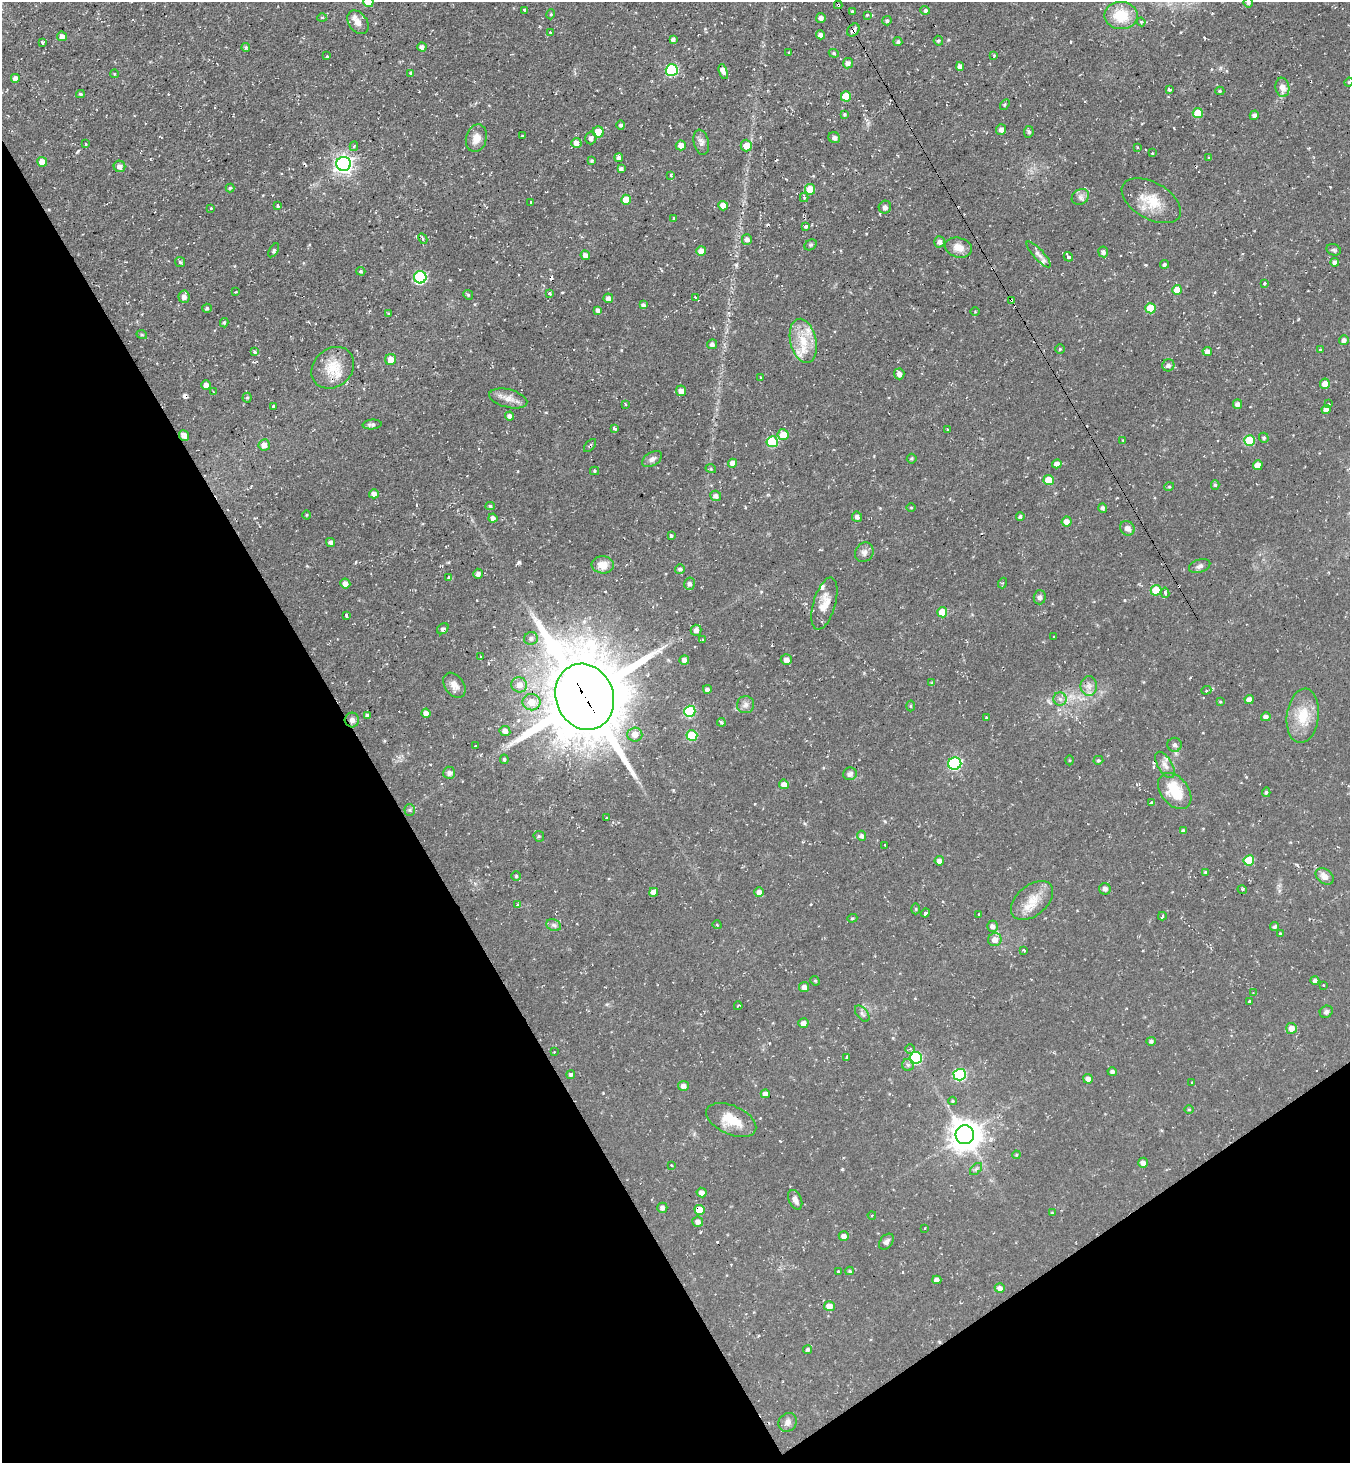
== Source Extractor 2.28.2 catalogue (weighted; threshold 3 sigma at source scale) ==
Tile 14 of 4 x 4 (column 2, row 4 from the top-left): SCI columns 1502-2849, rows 2-1462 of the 5837 x 5845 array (HDU 1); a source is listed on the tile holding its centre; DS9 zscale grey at full resolution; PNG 1352 x 1465 px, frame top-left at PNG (2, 2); each listed source drawn as its Kron ellipse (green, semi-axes under 4 px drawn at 4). Shown black and unused: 32% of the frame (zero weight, under 2 of 3 exposures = <1% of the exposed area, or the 3 px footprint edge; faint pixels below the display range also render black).
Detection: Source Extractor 2.28.2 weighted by HDU 2 'WHT'; one run over the whole footprint, this tile lists its part. Background 0.0495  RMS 0.0059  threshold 0.0263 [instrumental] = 3 sigma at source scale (4.5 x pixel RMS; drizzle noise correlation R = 1.50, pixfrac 1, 0.05/0.05 arcsec/px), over >= 5 px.
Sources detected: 332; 15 cosmic-ray / hot-pixel residue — neither listed nor drawn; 5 inside a brighter listed object's ellipse — not listed separately; the other 312 listed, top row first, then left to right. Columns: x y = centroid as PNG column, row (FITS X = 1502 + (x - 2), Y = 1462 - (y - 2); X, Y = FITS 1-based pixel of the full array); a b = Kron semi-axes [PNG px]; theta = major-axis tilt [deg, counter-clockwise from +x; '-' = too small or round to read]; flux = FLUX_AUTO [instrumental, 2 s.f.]
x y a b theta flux
368 2 5 5 - 6.6
1248 2 5 5 - 1.1
838 5 4 3 - 2
524 10 3 3 - 1.2
925 10 5 4 - 1.5
852 11 4 4 - 0.65
551 14 5 3 - 0.58
867 15 3 3 - 1
1121 15 16 13 -1 17
322 17 5 3 - 0.72
821 18 5 4 - 2
887 21 5 4 - 1.1
358 22 13 9 -54 4.1
1141 22 4 4 - 0.93
853 30 7 5 50 2
551 32 3 3 - 1.2
820 35 5 4 - 1.7
62 36 5 4 - 2.3
673 39 4 3 - 1.8
938 41 5 4 - 0.93
42 42 3 3 - 2.3
898 42 4 4 - 1.2
422 47 4 4 - 2.5
246 48 4 3 - 0.9
789 53 3 3 - 1.7
834 53 5 4 - 0.83
994 55 4 3 - 0.8
327 56 3 3 - 0.67
848 63 5 5 - 2.1
960 67 4 4 - 2.6
672 70 6 6 - 52
723 72 8 4 -72 5.6
411 73 4 3 - 1.8
114 74 4 3 - 0.47
15 78 4 4 - 2.6
1349 82 4 4 - 0.71
1282 87 9 7 -81 4.6
1169 89 3 3 - 1.9
1220 91 4 4 - 0.93
80 94 4 3 - 0.95
846 96 5 5 - 13
1005 105 6 4 56 0.81
1198 113 5 5 - 13
844 114 4 3 - 0.7
1254 115 5 4 - 1.5
621 125 4 4 - 1.3
1001 130 5 5 - 2.2
598 132 5 5 - 8.7
1029 132 6 5 - 1.4
522 136 3 2 - 0.53
476 138 14 10 74 6.3
591 138 6 5 - 2.5
834 138 6 5 - 1.5
701 142 13 7 -77 2.9
576 143 5 5 - 3.6
86 144 4 2 - 0.54
681 145 5 5 - 4.4
354 146 5 3 - 0.91
746 146 6 5 - 5.7
1137 147 4 2 - 0.46
1152 153 3 3 - 0.56
619 158 4 4 - 1.7
1209 158 3 3 - 1.2
591 161 3 3 - 0.93
42 162 5 5 - 5.8
343 164 7 7 - 230
119 166 6 5 - 3
621 169 4 3 - 1.4
671 175 4 3 - 2.7
230 188 4 4 - 0.95
810 189 5 5 - 10
1080 197 9 7 32 2.4
804 198 4 4 - 0.76
626 200 5 5 - 7
1151 201 32 18 -30 15
531 202 3 2 - 0.64
277 206 3 3 - 1.6
723 206 5 4 - 6.6
885 207 6 6 - 2.1
211 208 3 3 - 1.7
674 218 3 3 - 2.3
806 226 3 3 - 2.2
423 239 6 3 -61 0.93
747 239 5 5 - 2.5
939 242 6 5 - 2.3
811 245 6 5 - 0.83
958 248 14 9 -15 5.9
274 250 8 3 59 0.83
1334 250 7 5 -16 1.2
701 251 5 5 - 4.5
1103 252 5 5 - 1.8
1038 254 17 5 -47 2.7
585 255 5 4 - 2.6
1068 257 5 3 - 3.5
180 262 5 4 - 1.1
1335 262 4 4 - 2.6
1164 264 4 4 - 1.3
361 271 5 3 - 0.78
420 277 6 6 - 62
1264 283 3 3 - 1.3
1177 290 5 5 - 9.4
236 292 3 2 - 0.63
550 294 3 3 - 0.59
468 295 5 4 - 0.75
184 297 6 5 - 2.9
695 297 3 2 - 0.56
608 298 5 4 - 2.2
1011 300 3 3 - 0.67
643 305 4 4 - 1.6
207 308 5 4 - 1.1
1151 308 5 5 - 14
598 310 4 4 - 2
975 311 4 3 - 0.51
389 314 3 3 - 1.8
224 323 4 3 - 0.93
142 335 5 3 - 0.65
1344 340 5 4 - 2.2
803 341 22 13 -77 14
712 344 5 5 - 2.1
1060 349 4 4 - 0.74
1320 350 4 3 - 0.88
1207 351 5 4 - 2.5
254 352 3 3 - 1.1
391 360 5 5 - 4.9
1168 365 6 6 - 2.1
333 368 23 19 41 14
899 374 5 5 - 2.3
761 378 4 2 - 0.61
1325 384 5 5 - 5
206 385 5 5 - 3
681 391 5 5 - 3.2
213 392 3 2 - 0.73
247 398 5 4 - 0.84
508 398 19 9 -14 5.1
625 404 3 3 - 1.6
1237 404 4 4 - 2.5
1329 404 3 3 - 1.4
274 406 4 3 - 15
1326 409 4 4 - 2.8
510 416 4 4 - 2.1
372 424 9 5 5 1.6
614 428 3 3 - 3.8
947 430 3 3 - 0.7
184 435 5 5 - 2.5
783 435 5 5 - 7.5
1264 438 5 4 - 1.1
1123 440 4 2 - 0.4
1249 441 5 5 - 23
772 442 5 5 - 34
264 445 6 5 - 3.3
590 446 8 2 49 0.84
652 459 11 6 32 2.3
912 459 5 5 - 0.86
733 463 4 4 - 4.2
1057 464 5 4 - 3.2
1258 465 5 4 - 5.4
711 469 5 3 - 0.57
595 471 4 4 - 0.78
1049 480 5 5 - 9.5
1215 485 4 4 - 0.91
1169 487 5 3 - 0.56
374 494 5 4 - 3.1
716 496 5 5 - 2.5
490 506 4 4 - 0.93
911 508 5 3 - 0.55
1103 508 5 4 - 1.3
307 515 4 3 - 0.48
1020 516 4 4 - 1.2
857 517 5 5 - 2.1
493 518 4 4 - 2.2
1067 522 5 5 - 4
1127 528 8 6 -45 3.2
671 536 3 3 - 2.6
331 542 5 4 - 2.1
864 552 10 9 - 2.7
603 565 11 8 -5 6.7
1200 566 11 6 19 2.1
680 569 5 4 - 1.4
478 574 5 5 - 1.9
448 577 4 4 - 1.1
1003 583 5 3 - 0.72
345 584 5 5 - 3.6
689 584 6 5 - 2
1156 590 5 5 - 16
1165 593 5 3 - 1.8
1040 597 7 6 - 1.6
824 604 27 11 74 8.6
942 612 5 5 - 9.9
346 616 3 3 - 6
443 629 6 5 - 1.5
696 630 5 5 - 2.5
1054 636 3 2 - 0.86
531 638 7 6 - 1.8
702 639 3 3 - 1.2
481 657 4 2 - 0.58
684 660 5 5 - 2.5
786 660 5 5 - 3
932 683 4 4 - 0.84
454 685 14 9 -54 3.7
519 685 8 7 - 5.1
1089 686 10 8 -89 3.4
707 689 4 4 - 1.9
1206 690 5 4 - 0.83
585 697 34 28 -68 5900
1060 699 6 6 - 2
1249 700 4 4 - 3.7
532 702 9 8 - 8.1
1220 702 4 3 - 0.57
745 705 8 8 - 2.4
910 706 5 3 - 0.64
690 711 6 5 - 38
426 713 5 4 - 3
367 716 4 3 - 1.7
1303 716 27 16 83 16
987 717 4 3 - 2.2
1266 717 5 4 - 2.2
352 720 7 7 - 2.1
721 722 4 4 - 1.1
505 731 5 5 - 3.1
635 734 7 7 - 4.8
692 735 5 5 - 19
1175 745 7 7 - 1.6
476 746 3 2 - 0.77
504 759 5 4 - 1.1
1070 760 5 3 - 0.56
1098 760 5 4 - 0.8
955 763 6 6 - 70
1165 765 15 7 -59 3.7
449 773 6 6 - 1.7
850 774 7 6 - 1.8
784 784 5 4 - 3.3
1175 791 20 13 -52 19
1266 792 5 4 - 0.84
1152 803 3 3 - 1.5
410 810 5 5 - 0.98
606 818 3 3 - 0.85
1183 831 4 4 - 1.4
539 836 5 5 - 0.99
862 836 5 4 - 1.6
885 845 3 3 - 1
1249 860 5 5 - 19
939 861 5 4 - 2.5
1206 872 4 3 - 0.86
516 876 4 4 - 0.85
1325 876 10 7 -37 4
1105 889 6 5 - 1.9
1242 889 5 3 - 0.66
653 892 4 4 - 4.4
759 892 5 5 - 2.7
1032 900 24 15 40 10
518 905 4 3 - 1.6
916 909 5 3 - 0.61
925 913 4 3 - 2.1
979 914 3 3 - 1.6
1162 916 4 3 - 1.4
852 918 5 4 - 0.77
554 925 7 5 -21 1.7
717 925 4 3 - 0.48
992 926 5 5 - 2.4
1275 927 5 4 - 1.2
1280 934 3 3 - 0.62
995 940 6 6 - 4.5
1024 950 3 2 - 0.79
1315 980 4 4 - 1.8
815 981 5 4 - 0.7
1323 985 3 3 - 0.83
804 987 5 5 - 2.7
1253 993 3 3 - 0.45
1250 1002 3 3 - 2.9
738 1006 4 3 - 1.1
1326 1012 7 6 - 1.6
862 1014 9 5 -52 1.6
803 1023 5 5 - 2.7
1291 1028 5 5 - 4.5
1151 1041 4 4 - 1.3
910 1049 4 4 - 1
554 1052 2 2 - 0.45
846 1057 4 2 - 0.88
916 1058 6 6 - 51
908 1065 6 6 - 1.2
1112 1072 5 4 - 1.5
571 1075 4 4 - 1.1
960 1075 6 6 - 55
1088 1079 5 5 - 2.6
1192 1082 3 2 - 0.4
683 1086 5 5 - 2.5
765 1094 4 4 - 2.6
953 1101 4 4 - 0.71
1189 1109 5 3 - 0.58
731 1120 26 14 -24 14
965 1135 9 9 - 900
1016 1155 4 4 - 0.6
1143 1163 5 5 - 2.8
672 1165 3 2 - 0.99
976 1169 7 4 45 1.2
702 1193 5 4 - 2.9
795 1200 10 6 -66 2.9
662 1208 5 5 - 2.3
700 1210 5 5 - 10
1052 1213 3 3 - 0.65
872 1215 4 2 - 0.43
698 1222 5 5 - 2.4
925 1228 2 2 - 0.49
844 1236 5 4 - 2.6
886 1242 9 6 49 2
838 1271 3 3 - 0.98
850 1271 4 4 - 0.74
937 1280 4 4 - 2.2
1000 1288 5 4 - 2.4
829 1306 5 5 - 4.7
808 1349 5 4 - 1.2
788 1422 10 8 52 2.8
Overlapping masked pixels (flux is a lower limit): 7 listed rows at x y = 838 5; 853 30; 1011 300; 590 446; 585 697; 352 720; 700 1210
Isophote crosses this tile's border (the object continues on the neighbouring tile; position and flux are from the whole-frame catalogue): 3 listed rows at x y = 368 2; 1248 2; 1349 82
Unlisted compact peaks at least as high as the median listed source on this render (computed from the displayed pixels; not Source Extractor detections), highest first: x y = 519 562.